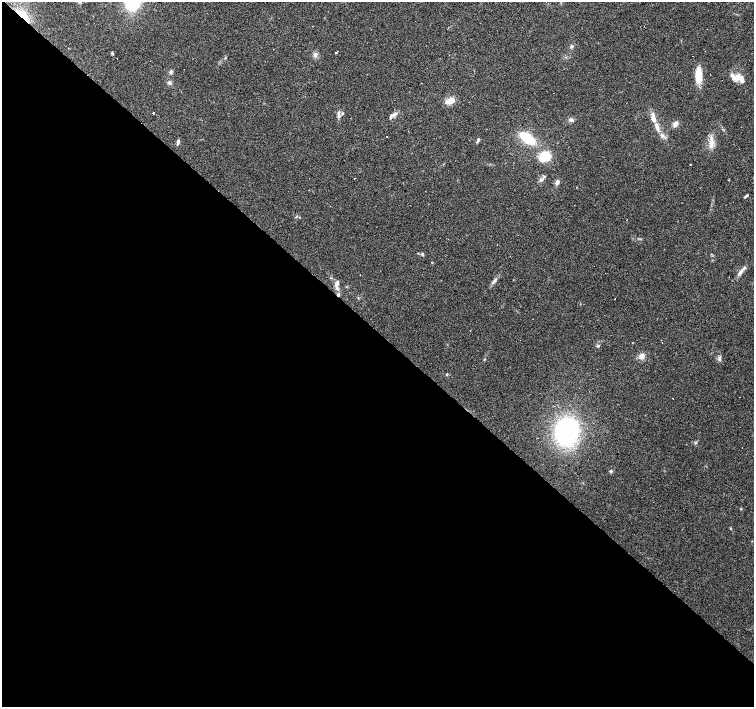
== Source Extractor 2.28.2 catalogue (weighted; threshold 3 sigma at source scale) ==
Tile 14 of 4 x 4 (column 2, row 4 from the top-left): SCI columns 1505-3008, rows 160-1568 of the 6017 x 6019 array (HDU 1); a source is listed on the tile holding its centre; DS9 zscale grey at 2 x 2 block average (1 PNG px = mean of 2 x 2 image px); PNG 756 x 709 px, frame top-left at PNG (2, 2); no overlay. Shown black and unused: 53% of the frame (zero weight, under 2 of 3 exposures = <1% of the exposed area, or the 3 px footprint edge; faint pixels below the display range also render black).
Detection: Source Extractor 2.28.2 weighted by HDU 2 'WHT'; one run over the whole footprint, this tile lists its part. Background 0.0781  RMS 0.006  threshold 0.027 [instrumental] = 3 sigma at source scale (4.5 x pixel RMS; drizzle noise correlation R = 1.50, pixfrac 1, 0.0396/0.0396 arcsec/px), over >= 5 px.
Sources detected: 64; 1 inside a brighter object's white glare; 14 cosmic-ray / hot-pixel residue — not listed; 5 inside a brighter listed object's ellipse — not listed separately; the other 44 listed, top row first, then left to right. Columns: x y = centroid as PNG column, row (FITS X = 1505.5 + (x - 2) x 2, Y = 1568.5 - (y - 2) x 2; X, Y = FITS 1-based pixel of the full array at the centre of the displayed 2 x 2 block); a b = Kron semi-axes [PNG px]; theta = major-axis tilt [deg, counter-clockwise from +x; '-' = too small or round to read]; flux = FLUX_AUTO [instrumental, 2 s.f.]
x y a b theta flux
22 15 21 6 -41 26
571 46 5 4 - 2.5
112 53 5 3 - 1.4
336 53 2 2 - 2.9
315 56 5 3 - 3.4
171 72 6 4 61 2.7
699 75 18 7 89 26
734 77 16 8 -22 12
169 83 5 4 - 3.2
421 83 2 2 - 1.5
450 101 10 6 26 13
339 112 6 3 60 3.1
153 113 2 2 - 20
342 113 4 3 - 1.7
393 115 7 5 11 5.6
653 118 10 4 -77 11
571 120 6 5 - 4
675 124 7 6 - 5.7
657 127 12 4 -70 8.3
527 138 12 6 -35 62
478 139 4 3 - 2
178 142 6 3 77 3.8
711 146 6 4 84 5.9
545 156 11 9 7 35
690 165 2 2 - 0.58
354 179 2 2 - 1.1
541 180 5 4 - 3.6
557 182 7 5 66 5.1
747 195 5 3 - 2.4
497 245 2 2 - 0.88
422 254 4 3 - 1.8
741 272 9 4 54 6
494 280 3 2 - 1.7
337 283 6 5 - 4.3
338 295 4 4 - 2.5
598 346 4 4 - 2
642 356 8 6 70 7.8
719 358 7 3 75 3.2
740 397 2 2 - 0.42
567 433 18 16 -31 220
538 438 2 2 - 0.79
611 471 4 4 - 1.9
741 509 3 2 - 0.94
731 528 3 2 - 0.89
Overlapping masked pixels (flux is a lower limit): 2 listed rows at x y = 22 15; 338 295
Diffuse or blended objects may show on this block-average render without a row.